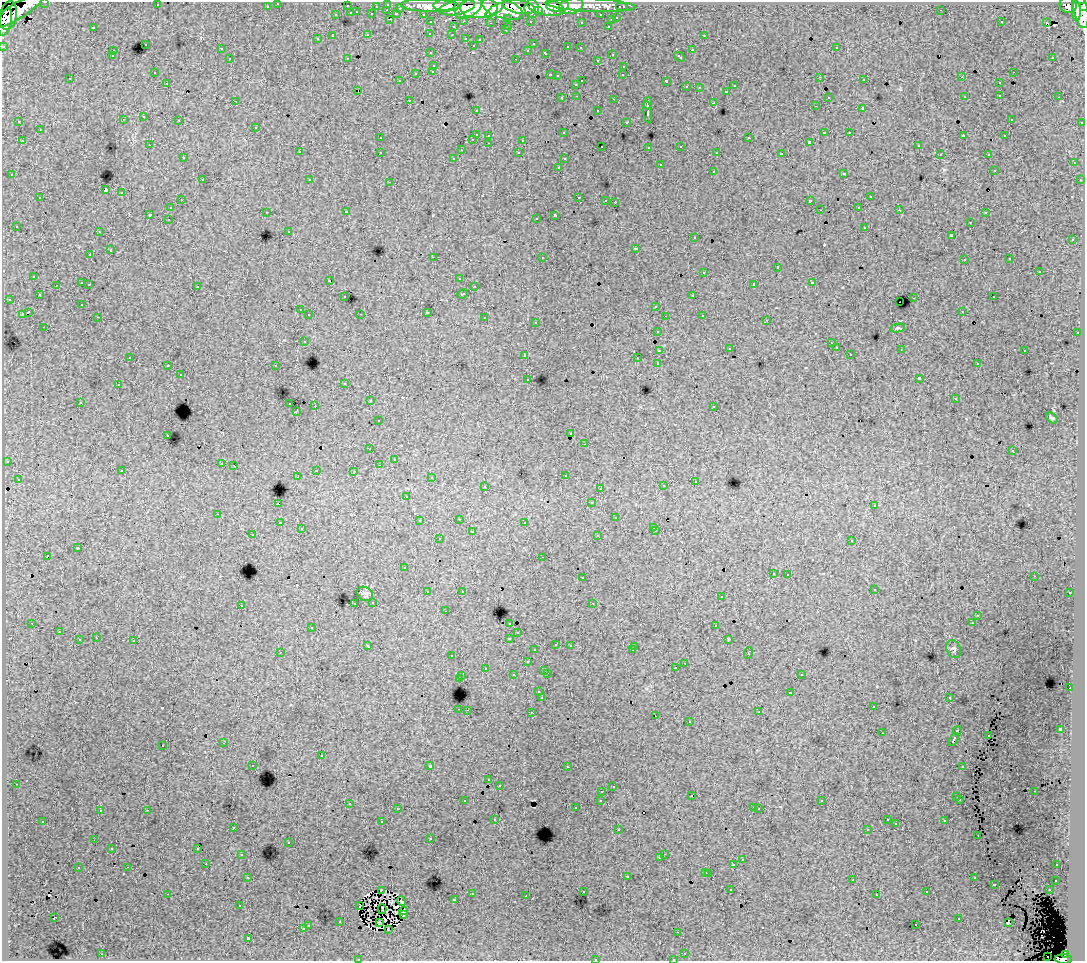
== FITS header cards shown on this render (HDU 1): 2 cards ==
NAXIS1  =                 1083
NAXIS2  =                  959

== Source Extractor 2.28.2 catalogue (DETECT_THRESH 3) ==
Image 1083 x 959 px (HDU 1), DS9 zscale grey, 1 PNG px = 1 image px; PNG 1087 x 963 px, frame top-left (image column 1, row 959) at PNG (2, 2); each listed source drawn as its Kron ellipse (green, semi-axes under 4 px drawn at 4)
Background 80.6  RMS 0.77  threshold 2.31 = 3 sigma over >= 5 px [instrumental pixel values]
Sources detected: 481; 2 with non-positive FLUX_AUTO (blend fragments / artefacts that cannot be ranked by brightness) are neither listed nor drawn; the other 479 listed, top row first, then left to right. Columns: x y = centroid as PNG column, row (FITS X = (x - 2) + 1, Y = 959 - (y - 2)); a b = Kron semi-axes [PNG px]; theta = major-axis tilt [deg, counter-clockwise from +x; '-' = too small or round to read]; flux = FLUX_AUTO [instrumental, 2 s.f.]
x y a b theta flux
45 2 3 2 - 2300
278 3 3 3 - 1900
388 4 3 3 - 3200
157 5 3 2 - 120
444 5 11 5 3 120000
590 5 45 6 -3 77000
1068 5 9 8 - 75000
267 6 3 3 - 1200
347 6 3 3 - 640
376 6 3 2 - 790
430 6 29 6 -2 180000
558 6 11 5 3 97000
571 6 12 7 12 71000
1084 6 4 3 - 46000
457 7 18 7 12 210000
479 7 19 10 1 390000
519 7 16 6 -11 210000
545 7 19 8 -12 190000
622 7 6 3 0 2500
400 8 3 3 - 620
468 8 15 8 32 170000
502 9 21 9 -18 430000
532 9 9 7 -83 150000
1080 9 19 7 -78 280000
387 10 3 2 - 290
494 10 10 3 35 74000
941 10 2 2 - 39
17 11 29 8 31 240000
538 11 4 3 - 48000
1076 11 10 4 -88 130000
357 12 3 2 - 320
351 13 3 3 - 530
372 14 3 3 - 940
396 14 4 3 - 780
423 14 3 2 - 1300
336 15 3 3 - 340
601 15 3 3 - 1200
8 16 14 8 79 190000
508 18 3 3 - 840
617 18 3 3 - 440
390 19 3 2 - 310
611 20 3 3 - 240
464 21 3 2 - 190
530 21 3 3 - 740
5 22 14 6 76 150000
431 22 3 3 - 1600
581 22 3 3 - 130
1001 22 3 2 - 66
491 23 3 3 - 57
1046 23 2 2 - 34
509 26 3 2 - 330
608 26 3 2 - 310
93 27 3 3 - 520
453 27 3 3 - 320
505 30 3 3 - 160
368 34 3 3 - 410
430 34 3 3 - 190
452 35 3 2 - 83
704 35 3 3 - 230
333 36 3 3 - 1100
466 38 3 3 - 360
317 39 3 3 - 160
480 40 3 3 - 120
145 44 3 3 - 330
533 44 3 3 - 160
473 45 3 3 - 170
3 46 3 3 - 3800
568 47 3 3 - 240
580 48 3 2 - 100
836 48 3 2 - 260
221 49 3 3 - 190
528 50 3 3 - 200
692 50 3 3 - 370
113 51 3 2 - 230
431 53 3 3 - 240
546 53 4 3 - 310
612 54 3 2 - 210
112 56 3 3 - 220
680 57 6 3 -42 420
1053 57 3 2 - 120
347 58 2 2 - 27
230 59 3 3 - 240
516 59 2 2 - 240
597 60 3 3 - 180
434 65 3 3 - 400
624 66 3 3 - 280
433 71 3 3 - 290
1013 72 3 2 - 250
154 73 3 2 - 61
416 73 3 3 - 430
550 75 3 2 - 420
623 75 3 2 - 96
557 76 3 3 - 97
820 77 3 2 - 110
962 77 3 3 - 52
70 79 3 3 - 140
864 80 3 2 - 150
399 81 3 2 - 76
582 81 3 2 - 470
666 81 3 3 - 750
167 83 2 2 - 45
999 83 3 3 - 270
576 84 3 3 - 310
734 86 3 3 - 230
686 87 3 3 - 180
699 88 3 2 - 52
358 90 3 2 - 140
726 91 3 3 - 190
1000 95 3 2 - 150
577 96 3 2 - 180
965 96 2 2 - 30
828 97 3 3 - 160
1059 97 3 2 - 93
562 98 3 3 - 250
614 99 3 2 - 350
409 100 3 2 - 200
236 101 2 2 - 12
648 103 6 3 87 1900
714 103 3 3 - 750
815 106 3 2 - 59
863 108 3 3 - 1000
476 110 3 2 - 120
598 111 3 3 - 240
648 112 11 4 -83 2500
144 117 3 3 - 330
1011 119 3 3 - 140
123 120 3 3 - 290
179 120 3 2 - 190
19 122 3 2 - 93
626 122 3 3 - 170
1082 122 3 3 - 700
256 127 3 3 - 250
40 130 3 3 - 290
824 132 3 3 - 630
849 132 3 2 - 230
563 133 3 3 - 130
476 134 3 3 - 650
489 135 3 3 - 160
963 136 4 2 - 370
1005 136 3 3 - 170
380 138 3 3 - 100
749 138 3 3 - 290
473 139 3 2 - 290
523 140 3 3 - 600
22 141 3 2 - 270
809 142 3 3 - 84
489 143 3 2 - 210
149 145 3 2 - 74
918 145 3 3 - 190
602 146 3 2 - 120
681 146 3 3 - 230
649 147 3 3 - 180
461 150 3 2 - 50
299 152 3 3 - 240
380 152 3 3 - 250
717 152 3 3 - 180
519 153 3 3 - 220
781 154 4 3 - 1800
940 154 2 2 - 46
988 154 3 2 - 230
183 158 3 3 - 120
454 158 3 3 - 120
564 159 3 3 - 190
1074 163 3 3 - 230
660 165 3 3 - 360
559 167 3 2 - 220
994 170 3 3 - 96
713 171 3 3 - 310
844 173 3 3 - 400
12 175 3 3 - 260
202 180 3 2 - 240
310 180 3 3 - 210
1080 180 3 3 - 210
390 182 3 2 - 470
106 190 3 3 - 5200
121 193 3 3 - 490
579 197 3 2 - 370
870 197 3 3 - 360
40 198 3 3 - 380
181 200 3 2 - 160
606 200 3 2 - 110
810 201 3 3 - 1300
615 202 3 2 - 35
859 207 3 3 - 150
171 208 3 3 - 200
820 210 2 2 - 27
899 210 3 2 - 120
266 212 3 2 - 240
346 212 3 2 - 170
985 213 3 3 - 200
150 214 3 3 - 1100
555 215 4 3 - 1700
536 218 3 2 - 130
168 219 3 2 - 110
970 222 3 2 - 130
16 226 3 3 - 130
865 227 3 3 - 280
289 231 3 3 - 180
99 232 3 2 - 100
951 236 3 3 - 560
695 238 3 3 - 240
1073 239 3 2 - 30
636 248 3 3 - 460
110 250 3 3 - 530
90 255 3 2 - 150
433 257 2 2 - 500
542 257 3 3 - 270
1010 259 3 3 - 150
964 260 3 2 - 110
777 267 3 3 - 590
1039 271 3 3 - 400
704 272 3 3 - 470
34 276 3 3 - 280
459 278 3 2 - 81
329 280 3 2 - 19
82 283 3 3 - 570
812 283 3 3 - 420
89 284 3 2 - 290
754 284 4 3 - 1500
56 285 3 2 - 130
197 286 3 3 - 280
474 287 3 3 - 290
463 294 5 3 - 420
39 295 3 3 - 220
693 295 3 2 - 210
345 297 3 3 - 140
993 297 3 2 - 280
914 298 3 2 - 290
9 299 3 2 - 150
899 302 2 2 - 26
82 305 3 2 - 63
656 306 3 3 - 330
300 310 3 3 - 220
962 311 3 3 - 180
28 312 4 3 - 1200
427 312 3 3 - 440
22 314 4 3 - 610
361 314 3 2 - 56
309 315 3 3 - 250
702 315 3 2 - 220
665 316 2 2 - 66
98 317 3 2 - 220
485 318 3 3 - 380
767 320 2 2 - 44
536 322 3 3 - 180
44 327 3 2 - 240
898 328 8 4 10 75
658 331 3 3 - 200
1077 333 3 2 - 160
304 341 3 3 - 250
831 343 2 2 - 27
836 348 3 3 - 150
729 349 3 2 - 39
901 349 2 2 - 40
659 350 4 3 - 760
1025 350 3 2 - 480
850 354 3 2 - 140
525 355 3 3 - 280
130 357 3 3 - 97
637 358 3 2 - 81
658 363 3 3 - 2300
977 364 3 3 - 160
168 365 3 2 - 160
276 366 3 3 - 360
181 375 3 2 - 31
919 378 4 3 - 1800
528 379 3 2 - 110
345 383 3 3 - 210
118 385 3 3 - 250
955 399 3 2 - 90
370 401 3 2 - 290
80 402 3 3 - 270
290 404 3 2 - 310
315 406 2 2 - 510
714 406 3 3 - 150
296 412 3 2 - 63
1052 418 6 4 -39 91
378 421 3 3 - 110
571 433 3 2 - 120
168 435 3 2 - 240
585 444 3 2 - 130
370 449 2 2 - 53
1012 451 3 3 - 150
394 459 3 2 - 67
7 461 3 2 - 32
222 463 2 2 - 170
233 465 3 2 - 40
379 465 3 2 - 91
316 470 3 2 - 280
122 471 3 3 - 210
354 471 3 3 - 79
565 475 3 2 - 120
298 477 2 2 - 140
431 477 3 3 - 86
18 479 3 3 - 200
695 481 3 2 - 88
485 486 3 3 - 230
663 486 3 2 - 94
600 488 3 3 - 130
407 496 3 3 - 140
591 503 3 3 - 170
278 504 3 3 - 680
874 506 3 3 - 130
218 514 3 2 - 230
616 518 3 3 - 250
459 519 3 2 - 220
419 521 3 2 - 74
525 522 3 2 - 100
280 523 3 3 - 280
654 527 3 2 - 96
301 529 3 3 - 180
656 531 3 2 - 180
472 532 3 3 - 520
253 535 3 2 - 140
598 536 3 3 - 250
439 539 3 3 - 220
852 540 3 3 - 300
77 548 3 3 - 700
48 556 3 3 - 1100
543 557 3 2 - 190
404 568 3 3 - 160
773 573 3 3 - 220
788 574 3 2 - 100
1034 576 2 2 - 32
582 578 3 3 - 300
874 589 3 3 - 260
462 591 3 3 - 110
428 592 3 3 - 230
1070 593 3 3 - 230
365 594 8 6 -26 190
721 597 3 2 - 79
373 602 3 3 - 220
355 603 3 2 - 230
593 603 3 2 - 57
241 605 3 3 - 160
445 611 3 2 - 100
978 615 2 2 - 46
32 623 2 2 - 25
510 623 3 3 - 280
972 623 3 2 - 150
716 626 3 3 - 380
312 627 3 3 - 220
59 632 3 2 - 160
518 633 3 3 - 190
96 638 3 2 - 200
509 638 4 3 - 460
729 639 3 2 - 36
79 640 3 3 - 490
134 641 3 3 - 450
556 644 3 2 - 110
570 645 3 2 - 190
368 646 4 3 - 370
634 646 3 2 - 31
953 649 9 7 -65 140
535 650 3 3 - 120
632 650 3 2 - 220
280 652 2 2 - 42
748 653 6 3 70 450
452 656 3 2 - 130
527 662 3 3 - 300
685 663 3 2 - 120
485 668 3 3 - 240
675 668 3 2 - 99
545 670 3 2 - 260
547 673 3 2 - 390
801 674 3 3 - 260
513 675 3 3 - 280
462 676 3 2 - 320
459 679 3 3 - 980
1070 688 3 2 - 190
539 692 3 3 - 130
790 693 2 2 - 30
542 698 3 3 - 1200
949 698 3 3 - 110
873 707 3 2 - 150
459 709 3 2 - 200
467 710 2 2 - 260
531 712 3 2 - 290
759 712 2 2 - 29
655 715 3 2 - 230
689 722 3 3 - 270
1060 729 4 3 - 2400
957 731 5 3 - 660
882 733 2 2 - 35
988 736 3 2 - 65
953 739 7 3 59 770
224 743 3 2 - 200
163 745 3 3 - 170
321 756 3 3 - 500
253 765 3 2 - 180
430 766 3 3 - 2600
963 766 3 3 - 600
567 767 3 2 - 150
489 780 3 3 - 200
16 784 3 2 - 220
499 785 3 3 - 150
613 787 3 2 - 69
602 791 3 2 - 210
1034 791 3 2 - 250
691 796 2 2 - 81
957 797 3 3 - 180
960 799 3 3 - 150
601 800 3 3 - 160
465 801 3 3 - 200
822 801 3 3 - 100
349 803 3 2 - 260
754 807 3 2 - 150
575 808 3 3 - 140
397 809 3 2 - 140
759 809 3 2 - 55
147 810 3 2 - 440
100 811 3 3 - 160
495 819 3 3 - 200
887 820 3 3 - 140
43 821 3 2 - 110
945 821 3 3 - 340
382 822 3 3 - 680
896 824 3 3 - 46
233 827 3 3 - 170
867 829 3 2 - 91
618 830 3 2 - 130
978 835 3 2 - 81
431 839 3 3 - 240
94 840 2 2 - 24
289 842 3 2 - 35
198 848 3 2 - 61
112 849 3 3 - 120
241 854 3 2 - 210
664 854 2 2 - 120
660 858 3 3 - 200
742 860 3 3 - 320
206 864 2 2 - 220
734 865 3 3 - 750
1057 865 3 2 - 130
128 867 3 2 - 210
78 868 3 3 - 320
706 872 3 3 - 230
709 873 3 3 - 320
248 877 3 2 - 220
627 877 3 3 - 470
974 878 3 3 - 290
853 880 2 2 - 26
1056 880 3 3 - 300
994 884 3 3 - 350
731 890 3 2 - 190
1049 890 3 2 - 280
381 891 3 3 - 64
583 891 3 3 - 130
927 892 3 3 - 210
167 894 3 2 - 540
472 894 3 2 - 290
877 894 3 3 - 95
526 896 3 2 - 84
454 900 4 3 - 41
402 901 5 3 - 51
359 905 3 2 - 49
239 906 3 3 - 130
382 909 5 2 - 8.5
403 911 4 3 - 110
404 915 4 3 - 42
55 917 2 2 - 24
959 919 3 3 - 290
340 922 2 2 - 35
379 922 3 2 - 31
1008 923 3 3 - 7.3
308 925 3 3 - 270
916 925 3 2 - 170
303 929 3 3 - 350
388 929 3 2 - 66
678 932 3 2 - 46
248 938 3 3 - 1600
685 953 3 2 - 210
102 954 3 2 - 260
1065 955 4 3 - 35000
1048 956 2 2 - 220
595 959 3 3 - 360
673 959 3 2 - 130
1063 959 8 4 -1 68000
358 960 3 2 - 43
At the frame edge (FLAGS 8, measured only in part): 9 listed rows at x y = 45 2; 278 3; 1084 6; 5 22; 3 46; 595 959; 673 959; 1063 959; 358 960
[2 non-positive-flux detections neither listed nor drawn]